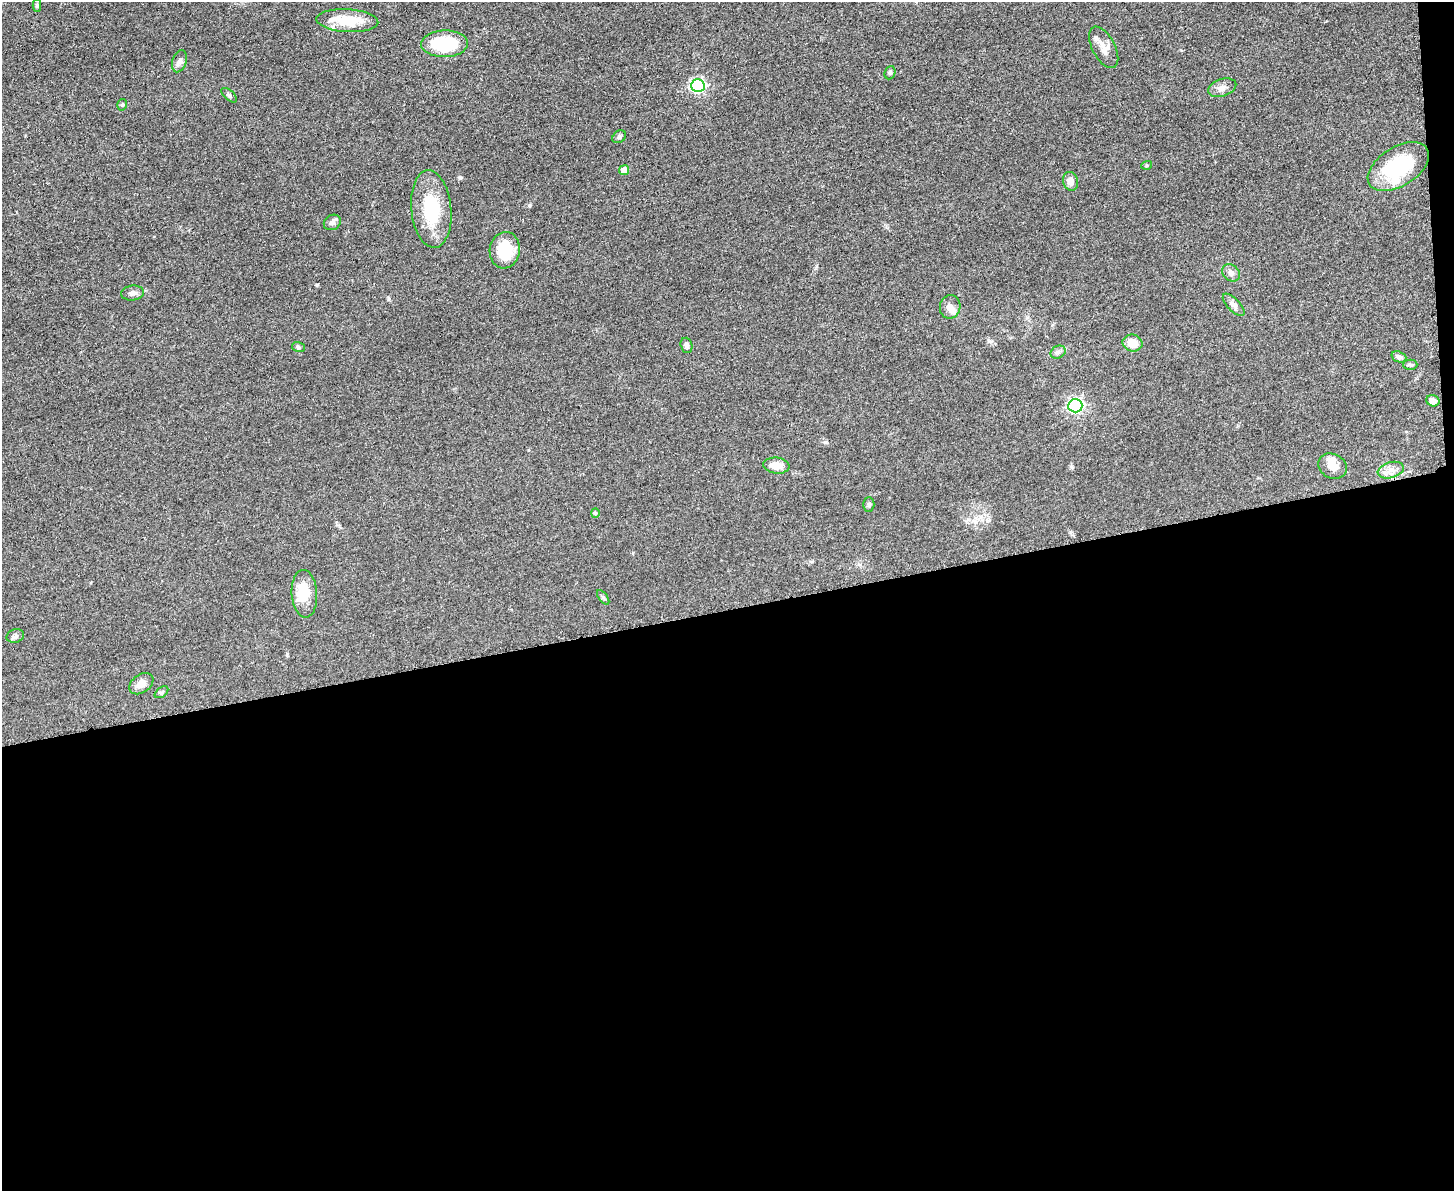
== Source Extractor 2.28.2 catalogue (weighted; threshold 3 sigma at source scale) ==
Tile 12 of 3 x 4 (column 3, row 4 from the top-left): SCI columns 3045-4496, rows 6-1194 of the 4748 x 4767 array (HDU 1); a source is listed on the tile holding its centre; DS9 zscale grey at full resolution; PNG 1456 x 1193 px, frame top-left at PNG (2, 2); each listed source drawn as its Kron ellipse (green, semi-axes under 4 px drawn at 4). Shown black and unused: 49% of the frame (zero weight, under 3 of 5 exposures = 1% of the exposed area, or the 3 px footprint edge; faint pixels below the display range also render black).
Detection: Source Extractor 2.28.2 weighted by HDU 2 'WHT'; one run over the whole footprint, this tile lists its part. Background 0.0464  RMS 0.0055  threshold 0.0249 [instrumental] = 3 sigma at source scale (4.5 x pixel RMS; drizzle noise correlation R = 1.50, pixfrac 1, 0.05/0.05 arcsec/px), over >= 5 px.
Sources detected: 44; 2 inside a brighter object's white glare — neither listed nor drawn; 2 inside a brighter listed object's ellipse — not listed separately; the other 40 listed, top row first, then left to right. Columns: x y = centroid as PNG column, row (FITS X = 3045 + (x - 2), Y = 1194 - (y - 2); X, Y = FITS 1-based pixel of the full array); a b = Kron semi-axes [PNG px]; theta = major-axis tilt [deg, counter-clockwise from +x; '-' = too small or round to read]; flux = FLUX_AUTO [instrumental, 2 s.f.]
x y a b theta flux
37 5 6 4 89 0.94
347 21 31 11 -3 17
444 44 23 13 1 30
1104 47 23 11 -62 6
179 61 11 7 72 2.1
890 73 7 5 67 0.98
698 86 7 6 - 110
1222 88 14 8 19 3.4
229 95 9 4 -42 1.1
122 105 6 4 74 0.82
619 137 7 5 38 1.2
1147 165 5 3 - 0.56
1398 167 34 19 32 44
624 170 5 5 - 5.9
1070 181 9 7 -74 3.7
431 209 39 20 -85 27
332 222 9 7 32 1.9
505 250 18 15 81 17
1231 273 10 8 -40 2.3
133 293 11 7 5 2.3
1234 305 14 6 -46 2.6
950 307 12 10 79 3.5
1133 343 10 8 -15 7.2
686 345 8 6 -75 1.6
298 347 6 5 - 0.95
1058 352 8 6 29 1.5
1399 357 8 5 -20 1.8
1410 365 7 5 0 1.1
1433 401 7 5 -23 3.5
1075 406 7 6 - 130
776 466 13 8 -6 6.7
1332 466 15 12 -27 6
1391 470 13 8 16 3.8
869 505 7 5 89 1
595 513 4 4 - 0.59
304 594 24 13 -86 13
603 597 8 4 -54 1
15 636 9 6 16 1.7
141 684 13 9 34 4.5
161 692 8 4 36 0.89
Unlisted compact peaks at least as high as the median listed source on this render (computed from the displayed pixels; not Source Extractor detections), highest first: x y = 460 178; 317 285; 529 205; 389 299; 825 442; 1072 467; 989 341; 1070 532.